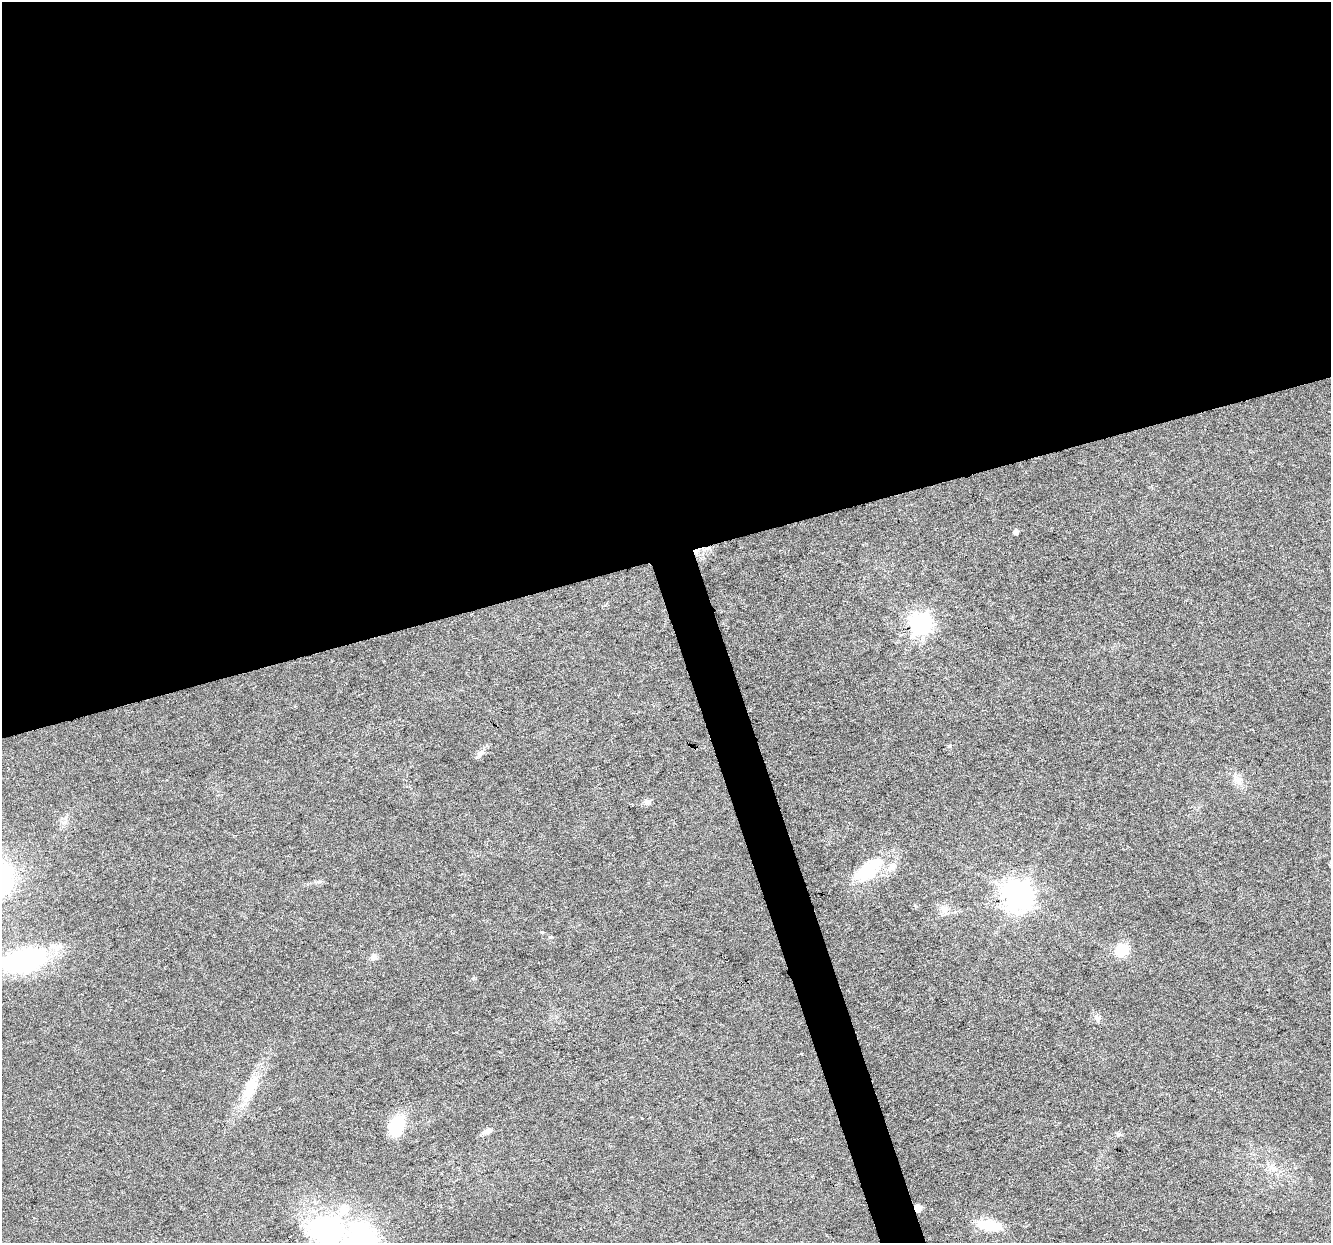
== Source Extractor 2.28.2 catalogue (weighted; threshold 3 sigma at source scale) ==
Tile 2 of 4 x 4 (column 2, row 1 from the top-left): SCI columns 1332-2660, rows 3831-5071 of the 5317 x 5130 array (HDU 1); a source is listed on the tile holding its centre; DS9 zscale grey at full resolution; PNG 1333 x 1245 px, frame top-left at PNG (2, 2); no overlay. Shown black and unused: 47% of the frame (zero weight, under 3 of 6 exposures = <1% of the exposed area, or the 3 px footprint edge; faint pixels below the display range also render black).
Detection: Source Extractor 2.28.2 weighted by HDU 2 'WHT'; one run over the whole footprint, this tile lists its part. Background 0.0256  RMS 0.0026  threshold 0.0107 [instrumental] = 3 sigma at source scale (4.09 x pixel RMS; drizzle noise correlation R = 1.36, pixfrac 0.8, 0.0396/0.0396 arcsec/px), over >= 5 px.
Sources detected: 23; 1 cosmic-ray / hot-pixel residue — not listed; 1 inside a brighter listed object's ellipse — not listed separately; the other 21 listed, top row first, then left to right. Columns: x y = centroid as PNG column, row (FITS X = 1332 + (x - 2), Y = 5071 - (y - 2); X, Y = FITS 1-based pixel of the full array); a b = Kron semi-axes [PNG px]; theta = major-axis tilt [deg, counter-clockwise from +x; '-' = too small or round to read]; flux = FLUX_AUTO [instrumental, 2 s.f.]
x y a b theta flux
1016 531 5 4 - 0.72
920 624 8 8 - 160
480 754 11 6 37 0.95
1238 780 11 8 -52 1.6
647 802 9 7 6 0.83
868 870 45 21 38 12
1017 895 9 9 - 340
944 909 12 10 72 1.7
550 937 5 4 - 0.33
1121 950 14 12 49 5.4
373 957 9 8 - 1
24 961 41 20 11 42
251 1086 37 14 64 7.1
396 1127 21 13 79 10
487 1131 10 6 23 1.3
1119 1135 7 6 - 0.57
1273 1168 13 8 -40 1.8
917 1208 6 5 - 2.7
990 1225 31 12 -8 5.9
325 1230 34 26 -2 37
361 1240 32 30 85 40
Overlapping masked pixels (flux is a lower limit): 1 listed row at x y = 917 1208
Isophote crosses this tile's border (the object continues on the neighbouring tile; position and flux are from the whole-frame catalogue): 3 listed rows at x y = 24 961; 325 1230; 361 1240
Unlisted compact peaks at least as high as the median listed source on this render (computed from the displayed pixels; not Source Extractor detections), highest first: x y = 542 932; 1097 1018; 950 746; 473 978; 65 822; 915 905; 320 881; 642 1118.